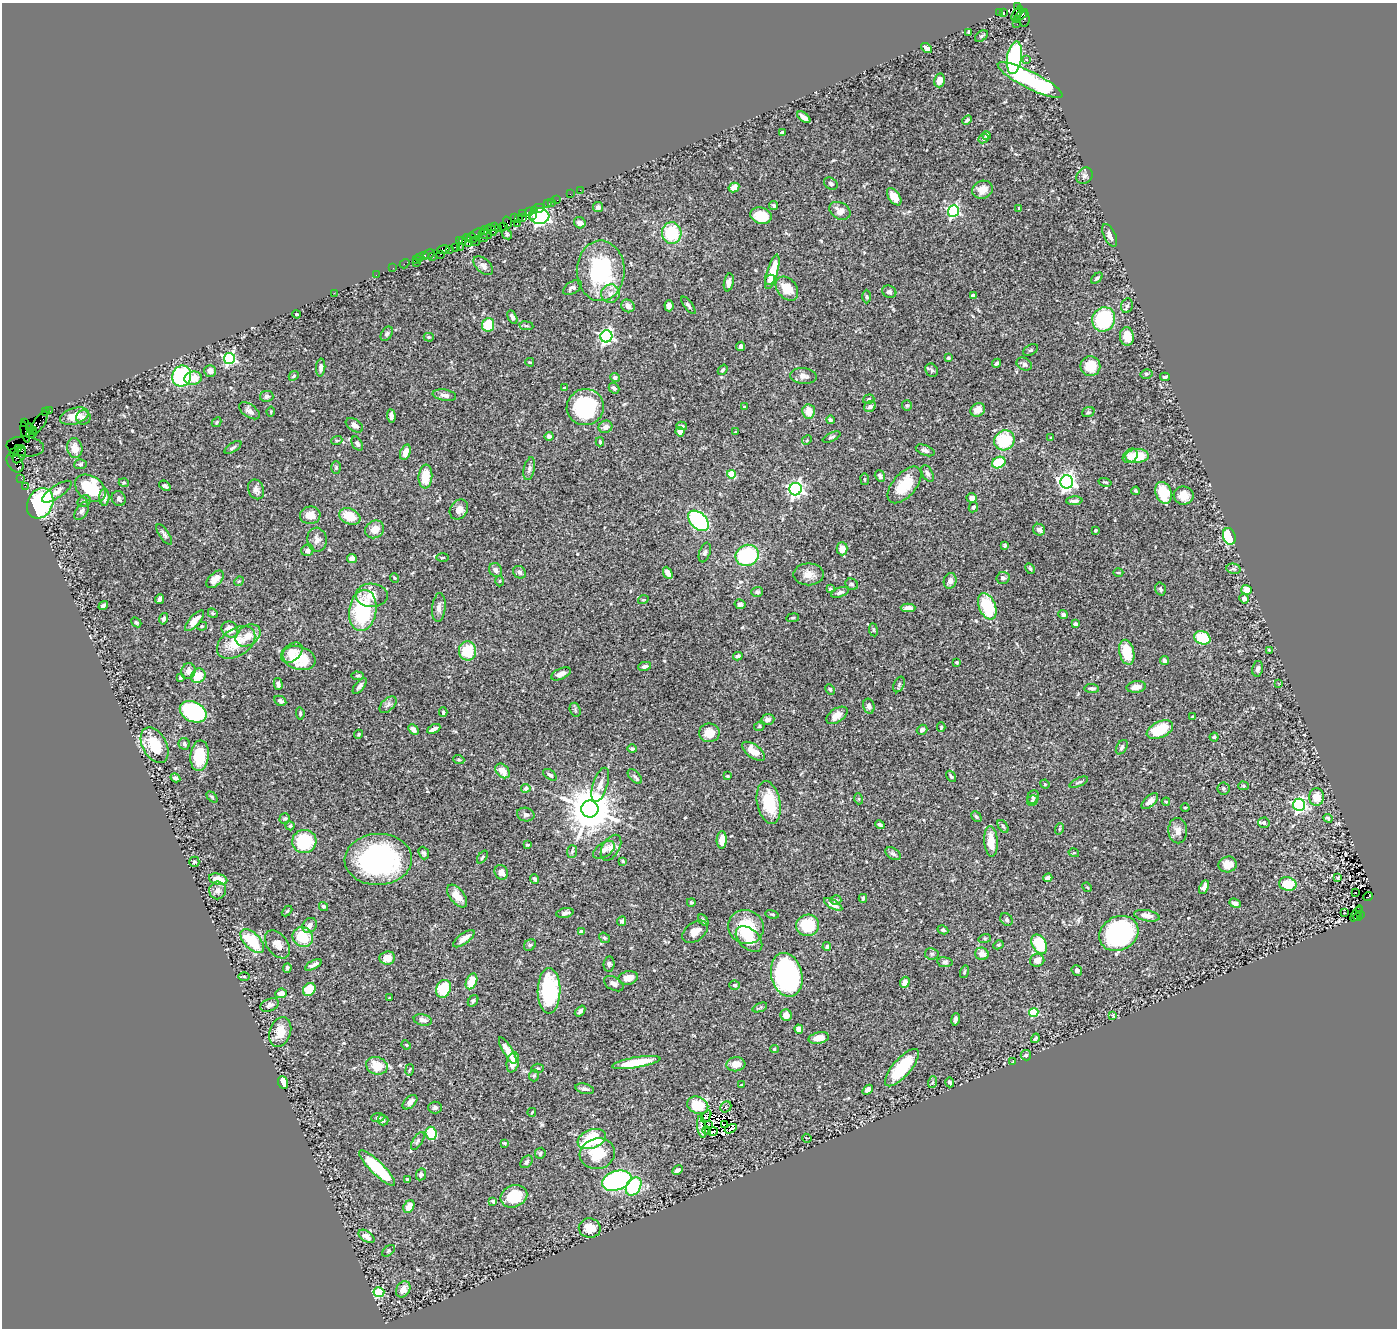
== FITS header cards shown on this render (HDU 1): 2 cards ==
NAXIS1  =                 1395
NAXIS2  =                 1326

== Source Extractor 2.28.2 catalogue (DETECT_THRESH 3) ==
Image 1395 x 1326 px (HDU 1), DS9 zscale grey, 1 PNG px = 1 image px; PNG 1399 x 1330 px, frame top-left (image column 1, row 1326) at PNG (2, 3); each listed source drawn as its Kron ellipse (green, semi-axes under 4 px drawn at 4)
Background 0.576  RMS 0.02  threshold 0.0607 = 3 sigma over >= 5 px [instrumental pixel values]
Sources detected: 526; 7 with non-positive FLUX_AUTO (blend fragments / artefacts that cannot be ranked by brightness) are neither listed nor drawn; of the other 519, the 500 brightest by FLUX_AUTO listed and drawn (19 fainter detections omitted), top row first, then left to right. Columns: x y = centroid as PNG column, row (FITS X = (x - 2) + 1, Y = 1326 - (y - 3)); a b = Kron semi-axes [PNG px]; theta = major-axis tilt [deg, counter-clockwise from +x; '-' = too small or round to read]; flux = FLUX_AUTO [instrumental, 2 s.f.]
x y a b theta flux
1018 7 2 2 - 7.8
1000 13 2 2 - 7.2
1003 13 3 3 - 95
1017 13 8 3 55 260
1021 15 7 3 40 140
1017 19 4 2 - 16
1024 19 7 5 -88 67
1017 24 2 2 - 10
969 32 3 3 - 2
981 36 7 5 36 2.2
927 48 6 4 -37 4.6
1014 58 16 7 80 220
1027 60 4 3 - 1.7
939 80 7 5 75 12
1030 80 36 8 -27 160
804 117 8 4 -38 6.3
967 120 5 3 - 2.3
782 132 4 3 - 2
986 135 4 3 - 4
984 139 5 4 - 2.1
1084 176 9 7 47 4.5
831 184 7 5 -34 2.9
734 187 5 4 - 8.5
580 190 2 2 - 8
982 190 10 8 22 16
570 194 3 2 - 5.5
894 197 10 5 -55 15
557 200 2 2 - 4.4
552 202 2 2 - 9.1
548 204 3 2 - 15
774 206 4 4 - 2.1
598 207 5 5 - 3.6
538 208 6 3 15 64
1019 208 4 3 - 1.3
530 211 3 3 - 33
534 211 3 3 - 43
840 211 11 8 -28 11
953 211 6 5 - 220
523 214 3 2 - 27
532 215 2 2 - 350
540 216 9 7 4 730
761 216 11 8 -17 27
515 218 4 2 - 29
518 218 3 3 - 25
522 218 3 2 - 10
507 222 6 2 -73 35
580 223 6 5 - 7.1
517 224 3 2 - 58
494 226 4 3 - 33
503 226 2 2 - 26
499 228 2 2 - 2.1
485 230 4 3 - 27
491 230 6 3 -50 110
477 233 8 3 23 100
672 233 10 9 - 59
485 234 6 5 - 70
507 234 6 4 -47 1.7
1110 235 12 5 -65 8
467 238 4 3 - 29
472 238 5 5 - 87
483 238 5 3 - 94
460 240 4 2 - 6.8
463 241 3 2 - 4.7
476 241 5 3 - 25
469 243 4 3 - 24
455 247 3 2 - 19
460 247 3 2 - 4.9
443 249 6 4 11 93
450 250 3 2 - 6.6
429 254 6 3 33 59
440 254 3 3 - 30
424 255 3 2 - 13
433 257 3 2 - 26
420 258 4 3 - 51
416 259 3 2 - 27
416 263 3 2 - 51
404 264 5 2 - 18
483 266 12 7 -43 6.7
393 268 2 2 - 12
601 271 30 24 89 140
772 272 18 5 74 39
376 275 2 2 - 14
1097 278 7 4 41 2.7
770 280 5 4 - 7.5
729 282 9 5 79 8.1
572 288 10 6 34 5.4
787 289 13 9 -51 26
889 292 7 6 - 3.1
334 293 2 2 - 42
610 294 9 9 - 8.3
973 296 4 3 - 4
866 297 7 3 -89 2
688 305 10 3 -53 2.8
628 306 7 6 - 6.3
669 306 5 4 - 4.7
1127 306 7 5 70 3.4
297 314 4 3 - 1.3
512 317 7 4 -62 4
1104 319 12 11 - 100
488 325 7 6 - 44
526 326 7 3 -8 2
387 334 8 5 59 2.8
606 336 6 6 - 320
429 337 5 4 - 1.6
1127 337 9 7 -84 19
740 346 5 3 - 6.2
1030 350 8 5 27 2.3
229 358 5 5 - 220
948 358 4 3 - 2.1
530 362 4 3 - 1.5
997 363 5 3 - 3.1
1024 364 8 6 -27 5.1
1090 366 10 10 - 23
321 368 9 4 87 4.5
723 370 6 3 52 2.2
932 370 7 6 - 2.3
210 371 6 6 - 6.8
1146 374 6 4 13 2.3
182 376 10 9 - 120
294 376 5 4 - 2.1
803 376 13 8 -5 6.9
615 377 5 4 - 4.3
1165 377 5 3 - 2.9
193 378 9 6 8 17
564 388 4 3 - 2
614 388 6 4 -42 4.1
444 395 12 5 -10 5.6
267 396 7 5 12 3.9
869 399 6 4 20 2.9
907 405 5 5 - 2.1
870 406 6 5 - 5.2
585 407 18 18 - 110
744 407 3 3 - 1.7
978 410 7 6 - 15
49 411 2 2 - 7
249 411 12 6 -35 6.1
271 411 5 3 - 1.2
809 411 7 6 - 15
45 412 2 2 - 4.1
1088 412 6 5 - 2.1
74 416 15 8 17 18
391 416 6 4 -85 6.6
83 418 7 7 - 4.3
830 420 4 3 - 2.6
216 422 5 4 - 1.7
24 423 3 2 - 30
39 423 14 5 56 120
354 425 9 6 -32 6
682 426 5 4 - 2.3
606 427 7 6 - 6.9
30 428 4 3 - 350
33 430 3 2 - 400
25 432 10 4 -77 29
680 432 5 4 - 8.1
736 432 3 3 - 1.5
31 433 5 2 - 58
549 436 4 4 - 4.1
832 437 9 4 24 2.8
1051 438 3 3 - 1.7
337 440 5 3 - 1.5
807 440 5 4 - 1.5
1004 440 10 9 - 65
600 442 4 3 - 1.7
357 444 8 5 -57 4.1
25 446 19 10 -5 290
233 447 9 4 33 2.8
75 448 10 7 -79 15
18 449 3 3 - 860
925 450 10 5 -21 4.4
22 451 3 3 - 670
405 452 8 5 70 11
13 453 2 2 - 5.2
19 454 9 5 63 320
1130 456 8 6 42 7.6
1137 456 12 7 4 38
15 463 11 7 -56 91
999 463 7 5 26 40
80 464 6 5 - 2.2
336 467 6 4 -89 2
529 469 11 5 77 4.6
927 473 9 5 -62 4.4
731 474 4 4 - 52
425 476 12 7 85 25
880 476 6 5 - 3.6
21 478 2 2 - 15
865 479 6 3 -82 1.4
1067 482 6 6 - 600
1105 482 6 3 -14 1.5
124 483 5 3 - 1.3
904 485 22 11 49 38
25 486 2 2 - 16
165 486 6 4 -37 2.6
90 488 17 12 -35 66
256 489 10 7 -67 6.2
796 489 6 6 - 450
1136 491 4 3 - 2
57 492 17 6 34 7.5
1164 493 11 8 -70 49
1184 496 10 9 - 14
104 497 8 5 -90 6.9
972 498 5 4 - 8.6
119 499 8 6 -63 3.5
84 501 7 5 31 2.9
1074 501 8 4 3 5
40 503 16 12 62 190
973 507 5 4 - 2.1
459 509 10 8 56 11
82 511 10 6 56 4.4
310 515 10 8 8 14
350 516 11 7 -23 28
698 521 12 8 -43 190
375 529 10 8 31 12
1039 530 6 5 - 5.5
1095 530 3 3 - 2.1
164 534 12 4 -56 3.8
1229 536 8 6 -72 63
317 540 12 10 -78 7.5
1005 545 3 3 - 1.8
842 549 6 5 - 13
307 550 6 5 - 4.9
705 552 10 5 70 3.4
747 555 12 10 26 100
443 557 6 3 2 1.6
352 558 5 4 - 8.1
1030 569 6 4 -62 1.8
1234 569 7 5 -11 2.9
496 570 7 6 - 5.4
519 572 7 6 - 3.3
1118 572 5 3 - 1.2
668 573 6 4 -63 9.3
809 574 15 11 1 13
395 578 5 3 - 1.3
1003 578 6 6 - 4.1
215 579 10 6 45 10
239 581 5 4 - 1.9
500 581 5 3 - 1.3
950 581 8 6 72 6.2
852 584 6 5 - 2.8
830 589 3 3 - 1.6
1160 589 7 5 -74 3
1246 590 5 5 - 18
757 592 6 5 - 2.5
840 592 9 4 22 3.8
372 595 16 11 -1 19
1244 598 5 4 - 5.4
159 599 5 3 - 3.2
643 600 5 3 - 1.2
740 604 5 5 - 4.4
103 606 5 3 - 4.8
987 606 14 8 -67 65
439 608 14 6 84 6.3
908 608 7 4 0 8.8
363 611 21 13 81 100
213 613 5 4 - 1.6
1063 614 5 4 - 3.9
793 618 6 3 9 1.3
164 619 6 4 75 3.2
195 621 13 5 48 11
136 622 6 3 -41 1.7
1075 624 4 3 - 6.9
202 626 5 4 - 2.2
230 629 9 7 -39 16
873 630 6 3 -82 1.6
248 635 13 9 35 16
1202 638 8 6 -24 50
236 642 21 13 34 36
1269 650 4 3 - 1.3
467 651 9 8 - 38
1127 652 13 7 -77 34
292 653 12 8 40 10
738 656 5 4 - 4.8
299 658 17 11 -18 36
1164 660 4 4 - 3.8
957 662 4 3 - 1.4
644 666 6 4 12 3.5
1258 669 8 5 77 4.6
188 671 8 7 - 7.8
561 674 10 5 25 8.2
198 676 8 6 45 23
358 676 6 4 -3 2.1
180 678 4 3 - 2.3
1278 683 3 2 - 3.3
278 684 6 4 -75 5.4
899 684 8 5 63 2.9
360 686 9 4 51 4.1
1136 687 10 5 7 11
1092 688 7 4 -4 3.1
830 690 5 3 - 1.7
280 701 6 4 -30 3.1
388 705 10 6 44 4.6
869 706 7 5 -76 5.4
575 710 7 5 -71 2.5
193 712 14 10 -25 160
443 712 5 3 - 2.2
300 713 6 4 -83 1.9
837 715 12 6 33 12
1193 717 3 3 - 1.9
767 720 7 5 19 4.8
759 726 5 4 - 2.2
941 727 5 4 - 1.5
413 729 6 4 -46 6.5
434 729 7 3 26 5.8
922 730 5 4 - 4.9
1160 730 14 8 26 47
709 733 10 9 - 20
358 734 4 4 - 1.5
1214 737 4 4 - 1.7
184 744 6 5 - 2.4
155 745 19 12 -62 39
1122 747 8 5 59 3.3
632 749 5 4 - 2.8
753 751 13 6 -36 18
200 756 15 9 84 45
459 760 5 3 - 1.5
503 771 8 6 -45 13
550 775 7 4 -37 3.3
727 776 3 2 - 1.5
951 776 6 3 -56 2.3
635 777 9 5 -46 3.3
175 778 5 3 - 3.3
1079 782 10 4 24 2.6
1045 784 5 4 - 1.6
600 785 18 7 72 11
1244 786 5 4 - 1.8
526 788 4 4 - 6.4
1223 788 6 6 - 2.6
212 797 6 4 -46 1.6
1033 797 7 5 67 3.6
1316 797 9 7 -90 17
859 799 5 3 - 1.3
1032 801 6 5 - 2.4
1150 801 10 5 43 10
769 802 21 11 -79 53
1166 802 4 4 - 1.4
1299 805 6 6 - 270
1185 807 4 3 - 1.2
590 809 8 8 - 6000
526 815 9 6 -11 4.1
976 817 6 4 -45 2.3
285 818 5 5 - 2.2
1328 818 4 3 - 2.1
1264 823 6 5 - 3.2
880 825 5 3 - 3.1
290 826 4 4 - 1.9
1003 826 7 4 -54 2.3
1059 829 6 3 71 1.4
1178 831 13 9 -88 9.1
722 840 9 5 88 15
304 841 12 11 - 66
991 841 15 6 -86 22
527 845 3 3 - 1.7
611 848 14 8 59 10
604 850 12 7 33 7.8
572 851 6 5 - 2.4
424 853 6 5 - 2.8
1074 853 5 3 - 1.5
893 854 8 5 -32 3.8
482 857 7 4 54 2.3
378 859 33 25 3 240
622 861 3 3 - 1.4
194 862 5 5 - 2.4
1228 864 9 8 - 17
501 872 7 6 - 8.6
1338 877 4 2 - 1.6
1048 878 4 4 - 7.6
218 879 9 5 -13 21
535 879 5 4 - 4.2
1288 884 9 6 -12 39
1087 887 5 4 - 1.3
1204 887 7 4 66 6.4
218 890 9 8 - 6.8
1356 892 3 2 - 4.2
457 896 13 7 -51 17
1368 897 5 3 - 77
863 898 4 3 - 2.6
836 900 5 4 - 2.4
691 902 4 3 - 1.6
1235 903 6 4 -21 4.8
833 904 10 4 -30 8.9
323 906 5 4 - 2.3
1359 910 2 2 - 30
287 911 6 3 44 1.3
565 913 9 4 11 4.4
1344 913 3 2 - 5.9
772 914 7 4 -13 1.9
1356 914 9 3 58 120
1360 914 3 2 - 39
1147 916 13 5 -10 10
1357 917 4 2 - 120
1006 919 7 5 -50 2.8
703 920 6 4 -60 2
622 921 5 4 - 3.3
310 925 8 6 49 6.4
807 925 11 10 - 48
746 927 18 17 - 53
943 930 5 4 - 2.6
581 932 4 4 - 4.6
695 932 14 9 35 12
1119 933 20 16 28 210
303 937 10 9 - 39
604 938 6 4 -39 2.2
985 938 6 4 18 1.9
464 939 13 5 37 9.2
749 939 15 10 -42 20
252 941 15 8 -45 63
277 944 16 10 -53 12
1039 944 10 7 -61 56
530 945 6 5 - 2
998 945 5 4 - 2.1
827 946 4 4 - 2.3
932 954 7 5 -9 2.7
982 954 7 6 - 9.3
387 958 8 6 6 16
1037 960 7 6 - 11
945 962 8 5 -7 2.7
609 964 7 5 83 2.8
313 965 9 3 27 4.5
287 968 4 4 - 3.7
1077 970 5 5 - 3.2
964 972 6 4 74 2
787 975 22 15 -76 270
244 976 5 3 - 1.8
628 978 10 6 11 13
471 981 8 5 67 23
905 982 6 4 71 9.3
614 984 10 6 -29 6.7
734 985 5 4 - 2.6
309 989 7 5 47 35
443 989 9 7 65 52
549 991 23 11 89 110
281 993 6 4 6 9.7
389 998 3 3 - 1.5
473 1001 6 4 53 2.6
270 1005 9 6 23 5.1
760 1007 8 3 22 1.9
580 1011 6 4 49 3.7
1034 1012 4 4 - 71
786 1015 6 5 - 7.4
1113 1015 3 3 - 1.2
955 1019 6 3 80 3.9
423 1020 9 5 -12 6.5
799 1029 5 4 - 7.3
280 1032 15 10 71 21
819 1038 10 5 12 14
1035 1038 5 3 - 2.2
406 1045 5 4 - 1.3
774 1049 4 3 - 2.2
508 1051 15 5 -59 13
1026 1055 5 5 - 2.6
513 1062 10 6 77 17
636 1062 24 5 9 43
1013 1062 4 2 - 1.2
736 1064 9 7 7 11
377 1066 11 8 -16 29
537 1068 6 4 4 1.8
902 1068 23 8 49 62
410 1070 6 3 79 1.4
534 1075 6 5 - 1.9
283 1082 6 5 - 18
933 1082 6 4 70 1.5
950 1082 5 3 - 2.5
742 1085 4 2 - 1.4
585 1089 9 5 -14 4
868 1090 6 4 39 10
410 1102 9 5 44 6.2
698 1105 11 8 -21 27
435 1107 7 6 - 2.9
726 1107 6 5 - 2.3
532 1112 4 2 - 1.4
706 1116 7 3 55 3.9
378 1118 6 4 5 3.4
383 1120 5 5 - 2.1
724 1124 3 2 - 1.4
708 1125 3 2 - 2.9
702 1127 11 3 -82 1.4
731 1129 6 2 29 1.4
707 1130 4 2 - 1.4
713 1132 5 2 - 1.9
431 1133 6 5 - 40
807 1138 5 4 - 1.3
592 1139 14 9 21 88
418 1141 10 4 57 3.4
505 1143 3 3 - 1.5
540 1153 5 5 - 2.4
597 1154 18 15 14 36
526 1162 7 5 49 2.9
377 1168 24 6 -44 86
678 1170 5 4 - 4.6
421 1174 6 5 - 4.6
407 1179 3 3 - 2.1
617 1181 15 9 18 420
634 1186 10 7 58 100
514 1196 14 10 22 44
493 1201 4 3 - 2.2
409 1206 7 5 60 13
590 1228 11 9 -11 21
366 1236 9 5 -34 9.2
389 1251 7 4 36 2.1
403 1289 9 6 57 10
379 1292 5 5 - 72
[19 fainter detections neither listed nor drawn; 7 non-positive-flux detections neither listed nor drawn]